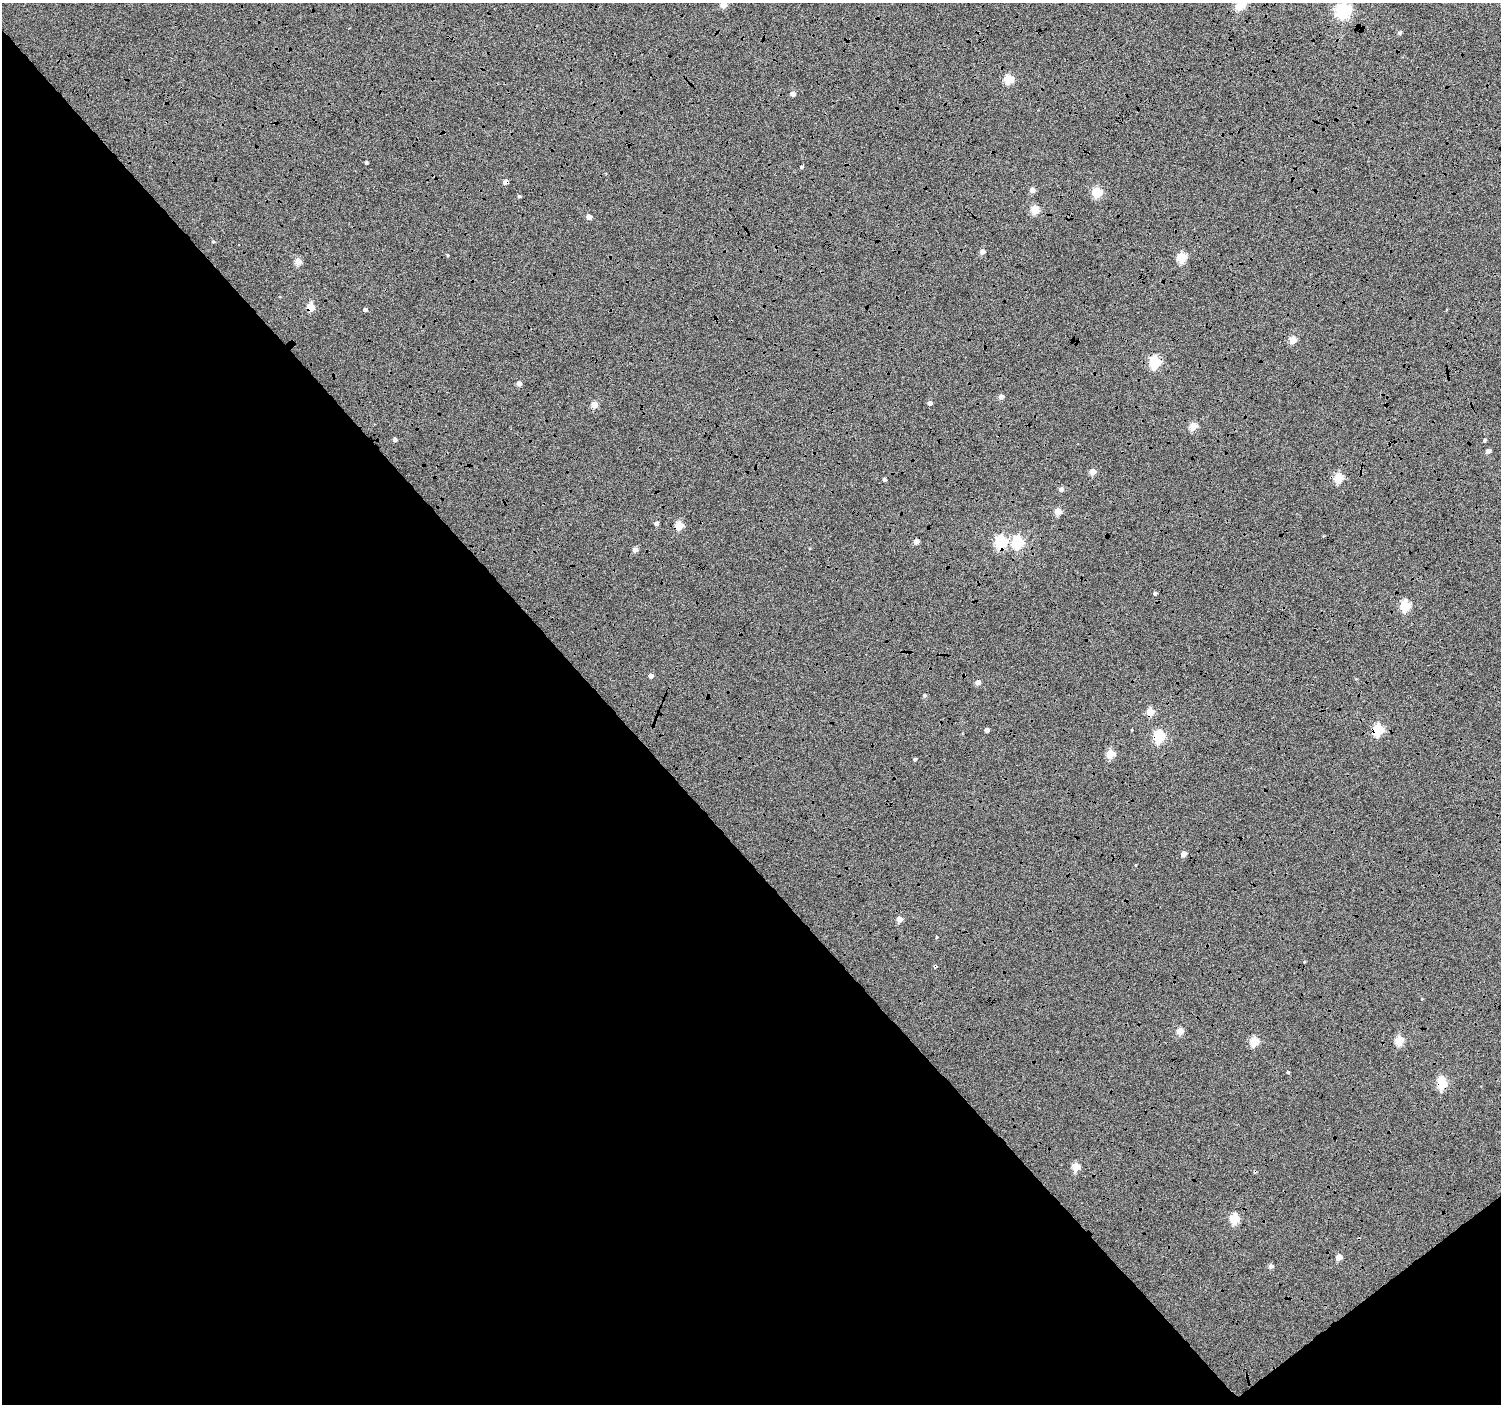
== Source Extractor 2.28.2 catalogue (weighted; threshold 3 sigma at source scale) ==
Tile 14 of 4 x 4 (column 2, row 4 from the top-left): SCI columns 1508-3006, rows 208-1609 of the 6003 x 5959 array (HDU 1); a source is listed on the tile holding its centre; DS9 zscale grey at full resolution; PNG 1503 x 1406 px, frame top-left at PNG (2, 3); no overlay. Shown black and unused: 42% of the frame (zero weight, under 4 of 12 exposures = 2% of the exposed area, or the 3 px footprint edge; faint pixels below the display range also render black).
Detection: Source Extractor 2.28.2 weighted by HDU 2 'WHT'; one run over the whole footprint, this tile lists its part. Background -0.0512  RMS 0.021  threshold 0.086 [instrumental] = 3 sigma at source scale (4.09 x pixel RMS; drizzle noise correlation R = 1.36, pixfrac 0.8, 0.0396/0.0396 arcsec/px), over >= 5 px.
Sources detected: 68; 1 inside a brighter object's white glare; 4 cosmic-ray / hot-pixel residue — not listed; the other 63 listed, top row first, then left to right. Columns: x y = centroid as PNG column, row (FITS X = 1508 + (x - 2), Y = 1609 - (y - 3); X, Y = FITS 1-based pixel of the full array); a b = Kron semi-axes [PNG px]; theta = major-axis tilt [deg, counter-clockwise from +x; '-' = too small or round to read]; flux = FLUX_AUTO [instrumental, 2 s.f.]
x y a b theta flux
723 5 4 4 - 28
1239 7 5 5 - 42
1343 11 6 6 - 410
1399 33 5 4 - 3.2
1008 79 5 5 - 77
793 94 4 4 - 10
366 162 3 3 - 2.7
802 167 4 4 - 2.7
1032 190 5 4 - 12
1097 192 5 5 - 92
519 196 4 4 - 2.5
1035 210 5 5 - 58
589 217 4 4 - 12
213 242 4 4 - 2.1
982 252 5 4 - 11
448 255 5 3 - 1.6
1182 257 5 5 - 80
298 261 4 4 - 29
311 307 5 5 - 52
365 310 4 4 - 4.3
1293 340 4 4 - 31
1155 362 6 5 - 160
519 383 4 4 - 9.7
1001 397 5 4 - 9.2
930 403 5 4 - 6.8
594 405 4 4 - 27
1193 426 5 4 - 41
395 439 4 4 - 6
1485 440 5 3 - 2.7
1488 451 4 4 - 9.5
1093 472 4 4 - 19
1339 478 5 5 - 85
884 479 4 4 - 4.1
1061 489 5 4 - 7.8
1058 512 4 4 - 32
656 523 4 4 - 6.2
679 525 5 5 - 55
1001 542 6 5 - 190
1018 542 6 5 - 170
635 550 4 4 - 12
1155 593 5 4 - 3
1405 606 5 5 - 120
651 676 4 4 - 8.7
924 695 5 5 - 3.2
1150 712 5 5 - 40
987 730 4 4 - 8.3
1378 730 6 5 - 140
1159 737 6 5 - 170
1110 753 5 5 - 52
915 759 4 3 - 2.7
1183 854 4 4 - 15
899 919 4 4 - 20
936 937 4 3 - 1.4
935 966 4 4 - 2.5
1180 1031 5 4 - 31
1399 1040 5 5 - 61
1254 1041 5 5 - 64
1288 1072 3 3 - 2.1
1442 1084 5 5 - 78
1076 1167 5 5 - 45
1234 1218 5 5 - 83
1339 1257 5 4 - 20
1271 1266 5 5 - 6.7
Overlapping masked pixels (flux is a lower limit): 9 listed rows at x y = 311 307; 1155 362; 679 525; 1001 542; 1150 712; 1378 730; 1159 737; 935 966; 1442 1084
Isophote crosses this tile's border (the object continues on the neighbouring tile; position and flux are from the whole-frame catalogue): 2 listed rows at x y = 723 5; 1343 11